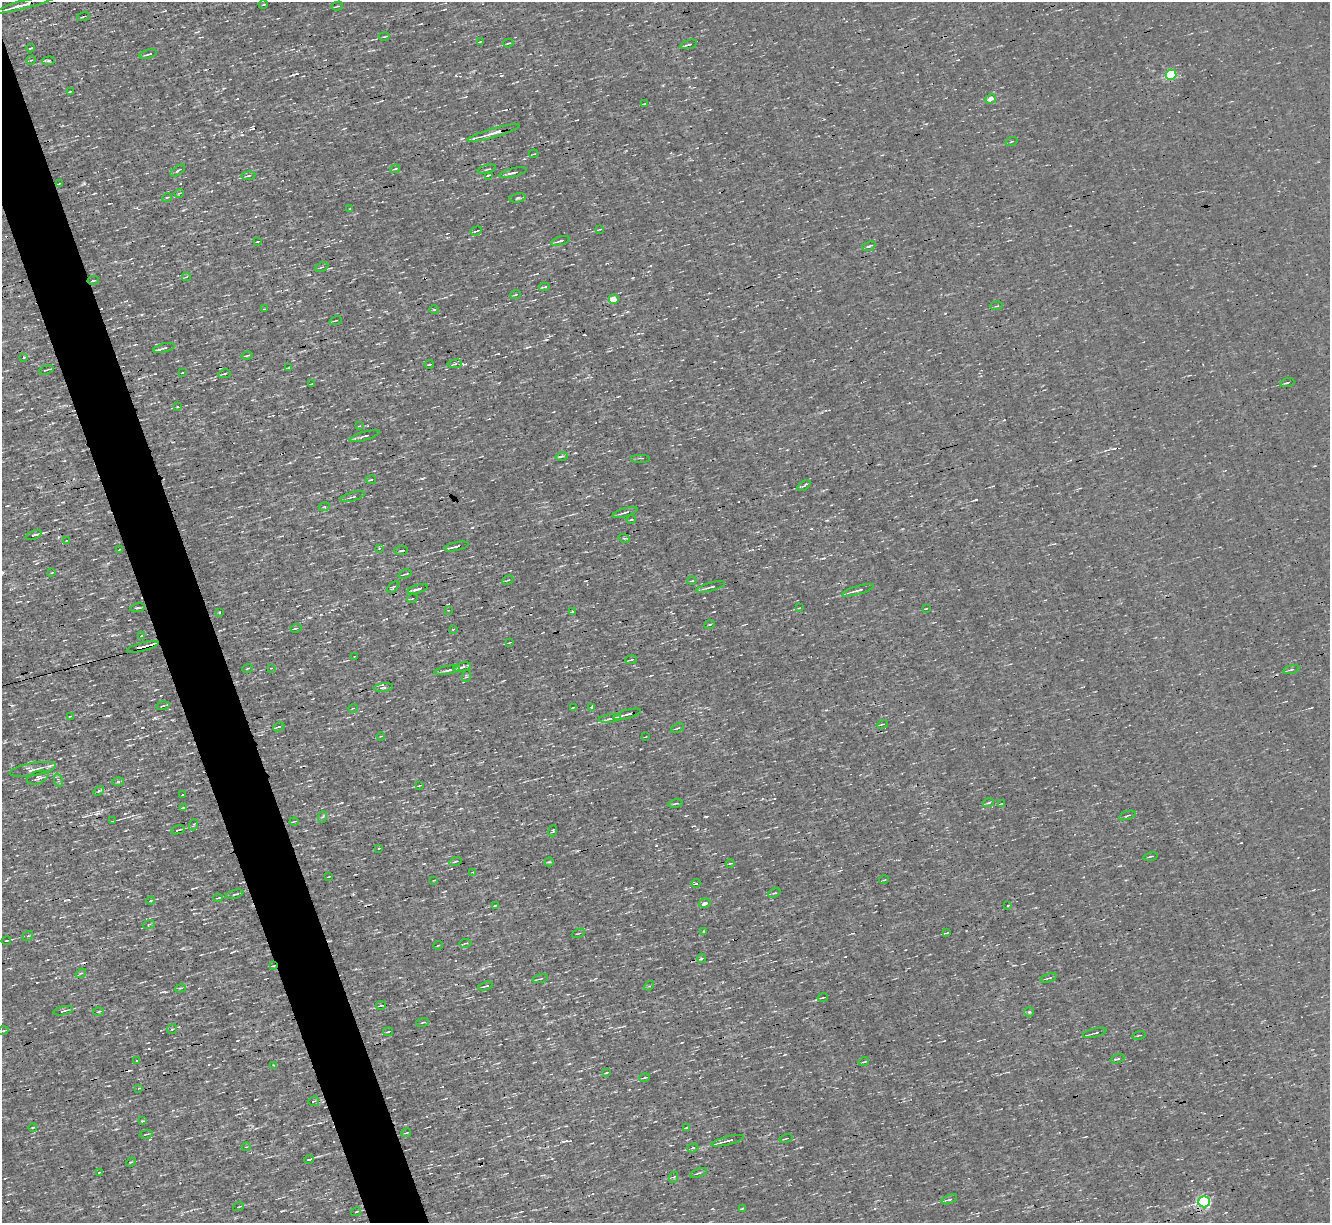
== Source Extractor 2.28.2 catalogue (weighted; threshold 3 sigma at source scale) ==
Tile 11 of 4 x 4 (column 3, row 3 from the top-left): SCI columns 2657-3984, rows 1481-2701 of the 5312 x 5277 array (HDU 1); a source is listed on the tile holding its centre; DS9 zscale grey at full resolution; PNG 1332 x 1225 px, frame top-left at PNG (2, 2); each listed source drawn as its Kron ellipse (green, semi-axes under 4 px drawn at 4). Shown black and unused: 4% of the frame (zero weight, under 3 of 4 exposures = <1% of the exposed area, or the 3 px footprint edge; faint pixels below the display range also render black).
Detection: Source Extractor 2.28.2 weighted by HDU 2 'WHT'; one run over the whole footprint, this tile lists its part. Background 3.45e-04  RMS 0.044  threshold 0.199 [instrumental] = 3 sigma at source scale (4.5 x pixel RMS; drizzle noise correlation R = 1.50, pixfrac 1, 0.05/0.05 arcsec/px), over >= 5 px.
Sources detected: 212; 7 cosmic-ray / hot-pixel residue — neither listed nor drawn; the other 205 listed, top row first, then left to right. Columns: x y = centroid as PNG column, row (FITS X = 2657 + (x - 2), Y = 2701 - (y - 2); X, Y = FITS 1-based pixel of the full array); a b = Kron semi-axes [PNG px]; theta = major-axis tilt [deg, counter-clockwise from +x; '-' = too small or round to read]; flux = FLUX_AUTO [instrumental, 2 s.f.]
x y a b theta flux
26 4 31 3 15 48
263 5 4 3 - 3.6
337 6 6 2 16 4.2
83 17 6 2 16 4
384 36 5 2 - 4.6
481 41 3 2 - 4.2
508 43 5 3 - 5.4
689 44 9 3 16 8.6
30 48 4 3 - 4.8
148 54 9 3 15 7.5
31 60 4 3 - 4.7
48 61 6 4 5 6.5
1171 75 5 5 - 310
70 92 4 2 - 4.7
991 99 5 4 - 34
644 104 3 2 - 2.8
494 133 27 4 16 37
1012 141 6 2 19 4.3
534 154 5 2 - 3.7
395 169 5 2 - 4.1
487 169 9 2 14 5.2
178 171 8 3 37 5.5
513 173 14 3 13 13
488 175 4 2 - 4
248 176 7 3 7 6.6
59 184 3 2 - 3.8
179 193 5 3 - 4
167 197 5 3 - 3.6
518 198 8 4 11 8
350 208 3 2 - 2.7
600 229 3 2 - 3.4
476 231 6 2 19 5.1
560 241 9 3 16 12
257 242 3 2 - 3.7
869 246 7 4 19 7.3
322 267 7 4 24 6.8
186 277 4 3 - 4.8
93 280 6 3 10 4.1
544 287 5 3 - 5.7
516 295 5 2 - 4.7
614 299 5 4 - 47
997 306 6 2 5 4
264 309 2 2 - 2.7
434 310 5 3 - 6.4
336 321 6 2 22 3.2
164 348 11 4 14 11
247 356 5 2 - 4.4
23 358 4 3 - 5.9
429 364 4 2 - 4.2
455 364 7 3 8 7.6
289 367 3 2 - 2.7
46 370 8 2 17 5.5
182 373 3 2 - 2.7
224 374 6 3 10 6
1287 383 7 3 17 7.6
311 384 3 2 - 3.6
177 407 3 2 - 3.1
359 426 3 3 - 4.1
364 436 15 3 16 12
562 456 6 3 11 7
641 458 10 2 0 5.4
371 480 5 2 - 3.9
804 486 7 3 35 8.5
352 497 13 3 16 9.5
324 507 5 3 - 4.6
625 512 13 3 17 13
631 519 4 3 - 3.6
34 535 8 3 20 19
624 538 6 3 -17 5.6
67 540 4 2 - 3.2
457 546 13 3 12 42
379 548 4 3 - 3.6
120 549 3 2 - 3
401 551 7 3 5 4.5
52 573 4 3 - 3.1
405 574 7 2 18 5.5
508 580 6 3 27 4.1
692 581 5 3 - 3.7
393 587 7 3 41 7.5
710 587 15 3 16 15
418 589 10 3 15 16
858 590 16 3 17 18
412 599 5 3 - 3.8
137 608 7 3 8 7.6
799 608 3 2 - 3
926 608 3 2 - 3.3
448 610 3 3 - 3.9
219 612 3 2 - 6.4
572 612 3 2 - 3
710 624 5 2 - 4.5
296 628 5 3 - 6
453 629 3 3 - 4.4
141 636 4 3 - 3.6
510 642 4 2 - 2.7
143 647 16 3 14 66
355 656 3 2 - 2.6
631 660 6 3 10 5.2
462 667 9 3 14 14
248 668 5 2 - 3.9
271 668 4 4 - 3.9
447 670 13 3 10 12
1291 670 8 3 16 6
466 676 6 4 74 5.4
383 688 9 4 6 10
163 706 6 2 14 5.2
573 707 3 2 - 3.1
591 707 3 3 - 6.3
353 708 5 3 - 3.5
627 714 14 3 15 24
71 716 4 3 - 3.2
610 719 11 4 7 12
882 724 5 2 - 3.9
279 727 6 3 25 9.5
677 728 7 2 23 5.2
381 736 4 3 - 3.6
645 737 3 2 - 2.7
33 769 23 6 10 40
38 778 11 6 21 17
58 780 7 4 -72 8
118 782 6 4 2 6.5
420 785 3 2 - 3.1
99 791 5 3 - 7.6
183 794 3 2 - 2.4
988 803 5 3 - 4.8
1002 803 4 2 - 3.2
676 804 7 3 10 5.9
183 808 3 2 - 4.4
1127 815 8 2 18 5.3
322 817 6 4 69 7.3
113 821 3 2 - 5.6
294 821 4 2 - 3.9
193 825 6 3 71 4.8
178 830 7 3 14 8.3
553 831 5 3 - 3.9
379 848 3 2 - 2.3
1151 856 7 3 12 5.4
455 861 6 3 17 5.5
549 862 5 3 - 4.7
730 863 4 3 - 3.7
473 872 4 3 - 3.2
329 876 3 2 - 2.7
434 880 3 2 - 3.3
884 880 5 3 - 3.4
696 883 4 3 - 4.1
774 893 6 4 22 6.2
235 894 9 3 16 7
218 898 4 2 - 5.8
151 901 4 3 - 6.9
705 903 6 4 15 21
495 905 3 2 - 3.5
1008 905 3 2 - 5.3
149 924 6 4 19 5.8
704 931 4 2 - 3.3
578 933 7 2 21 3.9
947 933 4 2 - 3.6
28 936 6 4 39 6.1
6 941 5 2 - 6.3
465 943 6 2 9 4.2
438 945 4 3 - 3.3
701 958 4 3 - 4.7
273 966 4 2 - 3.8
81 973 5 4 - 6
1049 978 8 3 18 6.1
540 979 7 2 15 4.4
485 986 8 3 16 6.9
649 986 5 4 - 5
180 988 5 4 - 5.8
823 998 5 2 - 5.4
381 1005 5 4 - 5.5
63 1011 10 4 11 9.9
98 1012 5 3 - 4.4
1029 1012 5 5 - 6.4
423 1022 6 3 19 4.3
172 1029 5 4 - 5.9
3 1031 5 3 - 4.7
388 1032 5 2 - 4.4
1095 1033 12 2 14 9.3
1139 1035 7 2 15 4.5
1117 1059 7 3 17 7.3
137 1060 3 2 - 5.2
864 1062 5 2 - 4.8
273 1065 3 2 - 3
607 1072 4 2 - 3.8
645 1077 5 3 - 5.8
139 1088 3 2 - 3
314 1101 5 5 - 7.3
142 1121 4 3 - 4.2
33 1127 4 3 - 4
686 1127 3 2 - 3.6
406 1133 5 2 - 3.8
146 1134 6 2 12 4.7
786 1138 6 2 15 4.7
728 1141 17 3 14 21
246 1147 4 3 - 4.7
693 1148 6 4 19 6.2
309 1160 5 3 - 7.2
131 1162 5 3 - 4.9
99 1172 4 2 - 4.1
699 1173 9 3 19 6.5
674 1177 6 3 71 5.2
949 1199 8 3 21 10
1204 1202 6 5 - 740
239 1207 6 2 21 3.7
742 1208 3 2 - 3.7
356 1212 5 3 - 6.7
Overlapping masked pixels (flux is a lower limit): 4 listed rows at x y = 457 546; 143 647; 462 667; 273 966
Unlisted compact peaks at least as high as the median listed source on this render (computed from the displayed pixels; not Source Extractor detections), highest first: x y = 155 718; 706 817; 309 617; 656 845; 976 500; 142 315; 297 73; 823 558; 422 478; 149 1048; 116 1129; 20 410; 113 635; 527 347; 65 900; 632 278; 183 210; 501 75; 498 353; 801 1147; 1004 420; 282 1211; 544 1007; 663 85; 816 1000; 63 502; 242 135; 163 848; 785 1054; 456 75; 826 710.